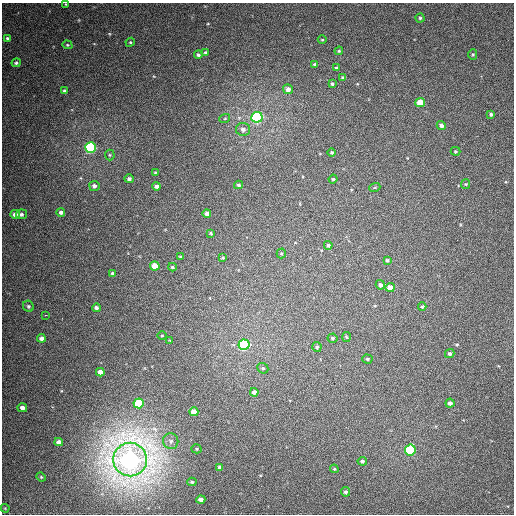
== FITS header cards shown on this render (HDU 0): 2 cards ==
NAXIS1  =                  512
NAXIS2  =                  512

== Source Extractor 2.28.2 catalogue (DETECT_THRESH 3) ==
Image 512 x 512 px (HDU 0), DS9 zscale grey, 1 PNG px = 1 image px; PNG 516 x 516 px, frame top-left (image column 1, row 512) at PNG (2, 3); each listed source drawn as its Kron ellipse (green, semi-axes under 4 px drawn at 4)
Background 392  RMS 10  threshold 29.9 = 3 sigma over >= 5 px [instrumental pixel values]
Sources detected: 83; all 83 listed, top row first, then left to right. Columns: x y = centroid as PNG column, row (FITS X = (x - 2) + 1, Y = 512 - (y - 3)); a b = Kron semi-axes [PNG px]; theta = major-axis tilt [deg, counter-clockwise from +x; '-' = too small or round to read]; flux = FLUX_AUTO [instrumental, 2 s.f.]
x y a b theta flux
66 4 3 2 - 410
420 18 4 4 - 880
8 38 4 3 - 1400
322 40 4 3 - 610
130 42 5 4 - 790
67 45 5 4 - 820
339 51 4 3 - 750
205 52 4 4 - 910
473 54 5 4 - 870
198 55 4 4 - 1200
16 63 4 4 - 1200
315 64 4 3 - 1200
336 68 3 3 - 950
343 78 4 3 - 1600
332 84 4 3 - 880
288 89 5 5 - 3200
65 91 4 3 - 1600
420 103 5 4 - 15000
491 114 4 3 - 1300
257 117 5 5 - 180000
225 118 5 3 - 750
441 125 5 4 - 2100
243 129 7 6 - 2800
91 147 5 5 - 120000
455 151 5 4 - 620
332 152 4 4 - 870
110 155 5 5 - 1000
155 173 4 3 - 620
129 179 5 4 - 1700
333 179 4 4 - 800
466 184 5 4 - 760
239 185 4 3 - 1200
94 186 5 5 - 2400
157 186 4 4 - 2400
375 187 5 3 - 710
61 212 4 4 - 2100
15 214 4 4 - 3600
21 214 5 5 - 1700
207 214 4 4 - 3400
211 233 4 3 - 700
328 245 4 4 - 1500
281 253 5 4 - 830
180 257 4 3 - 640
223 258 4 4 - 760
387 260 4 4 - 1000
155 266 5 4 - 11000
172 267 4 3 - 880
112 273 4 4 - 1100
380 285 5 4 - 2000
390 287 5 4 - 5500
28 306 6 5 - 1100
422 307 4 4 - 710
96 308 4 4 - 1800
46 315 3 2 - 2500
162 335 4 3 - 520
346 337 5 3 - 630
41 338 4 4 - 2800
332 338 5 5 - 1200
170 340 4 2 - 460
244 345 5 5 - 120000
317 347 5 4 - 1100
450 354 5 4 - 1200
367 359 5 4 - 1000
263 368 6 5 - 1200
100 372 4 4 - 4200
254 392 4 4 - 2200
139 403 5 5 - 30000
450 403 4 4 - 2200
22 408 5 4 - 3200
194 412 4 4 - 7000
171 441 8 7 - 2400
59 442 4 4 - 2700
196 449 5 4 - 800
410 450 5 5 - 57000
130 459 17 16 - 700000
362 461 5 4 - 1300
220 467 4 4 - 2100
334 469 4 4 - 770
41 477 4 4 - 730
192 482 4 4 - 1000
346 492 4 4 - 1400
201 500 4 4 - 2900
5 508 4 4 - 570
At the frame edge (FLAGS 8, measured only in part): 1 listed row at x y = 66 4